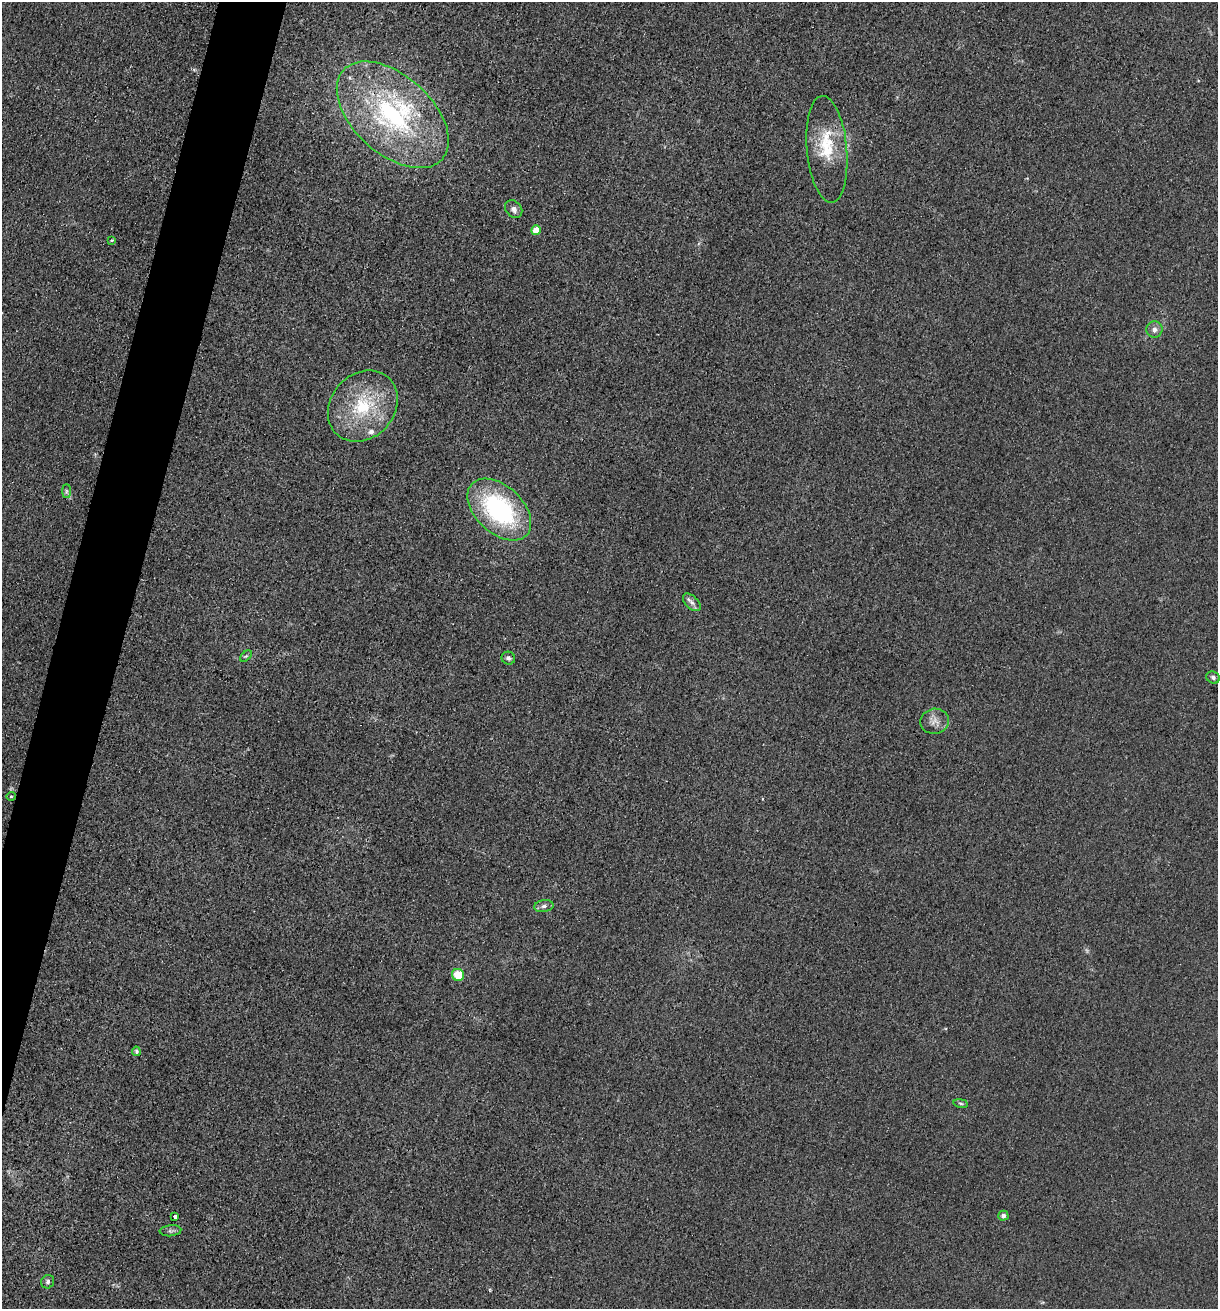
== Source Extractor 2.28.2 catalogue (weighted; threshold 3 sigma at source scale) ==
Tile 7 of 4 x 4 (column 3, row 2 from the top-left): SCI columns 2694-3909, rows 2623-3929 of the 5261 x 5243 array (HDU 1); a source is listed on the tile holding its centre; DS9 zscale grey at full resolution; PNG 1220 x 1311 px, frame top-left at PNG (2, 2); each listed source drawn as its Kron ellipse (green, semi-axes under 4 px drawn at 4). Shown black and unused: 4% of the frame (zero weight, under 3 of 4 exposures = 1% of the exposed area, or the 3 px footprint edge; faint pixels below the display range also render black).
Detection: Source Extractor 2.28.2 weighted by HDU 2 'WHT'; one run over the whole footprint, this tile lists its part. Background 0.0333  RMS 0.0063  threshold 0.0284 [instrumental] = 3 sigma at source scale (4.5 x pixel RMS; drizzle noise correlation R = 1.50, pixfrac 1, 0.05/0.05 arcsec/px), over >= 5 px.
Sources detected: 26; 3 inside a brighter listed object's ellipse — not listed separately; the other 23 listed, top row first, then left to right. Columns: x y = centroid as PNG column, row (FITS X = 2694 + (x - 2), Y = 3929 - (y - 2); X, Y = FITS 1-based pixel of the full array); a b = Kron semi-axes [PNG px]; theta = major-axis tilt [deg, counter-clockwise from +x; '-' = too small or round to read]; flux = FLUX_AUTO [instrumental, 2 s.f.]
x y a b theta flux
393 115 66 39 -42 120
827 149 53 20 -85 30
514 209 10 7 -49 2.8
536 230 5 4 - 13
112 240 4 3 - 0.67
1154 330 8 8 - 3.4
363 406 38 32 48 46
66 491 7 4 90 1.3
499 510 37 23 -43 94
692 602 11 6 -45 2.8
246 656 7 4 44 0.99
508 658 7 6 - 1.9
1213 677 7 6 - 1.9
935 721 14 12 15 5.8
11 796 4 4 - 0.75
544 906 10 6 9 2.2
458 975 6 6 - 15
136 1051 5 4 - 1
961 1103 7 4 -9 1.1
175 1216 3 3 - 5.7
1003 1216 5 5 - 1.9
170 1231 11 5 5 1.8
48 1282 7 6 - 1.8